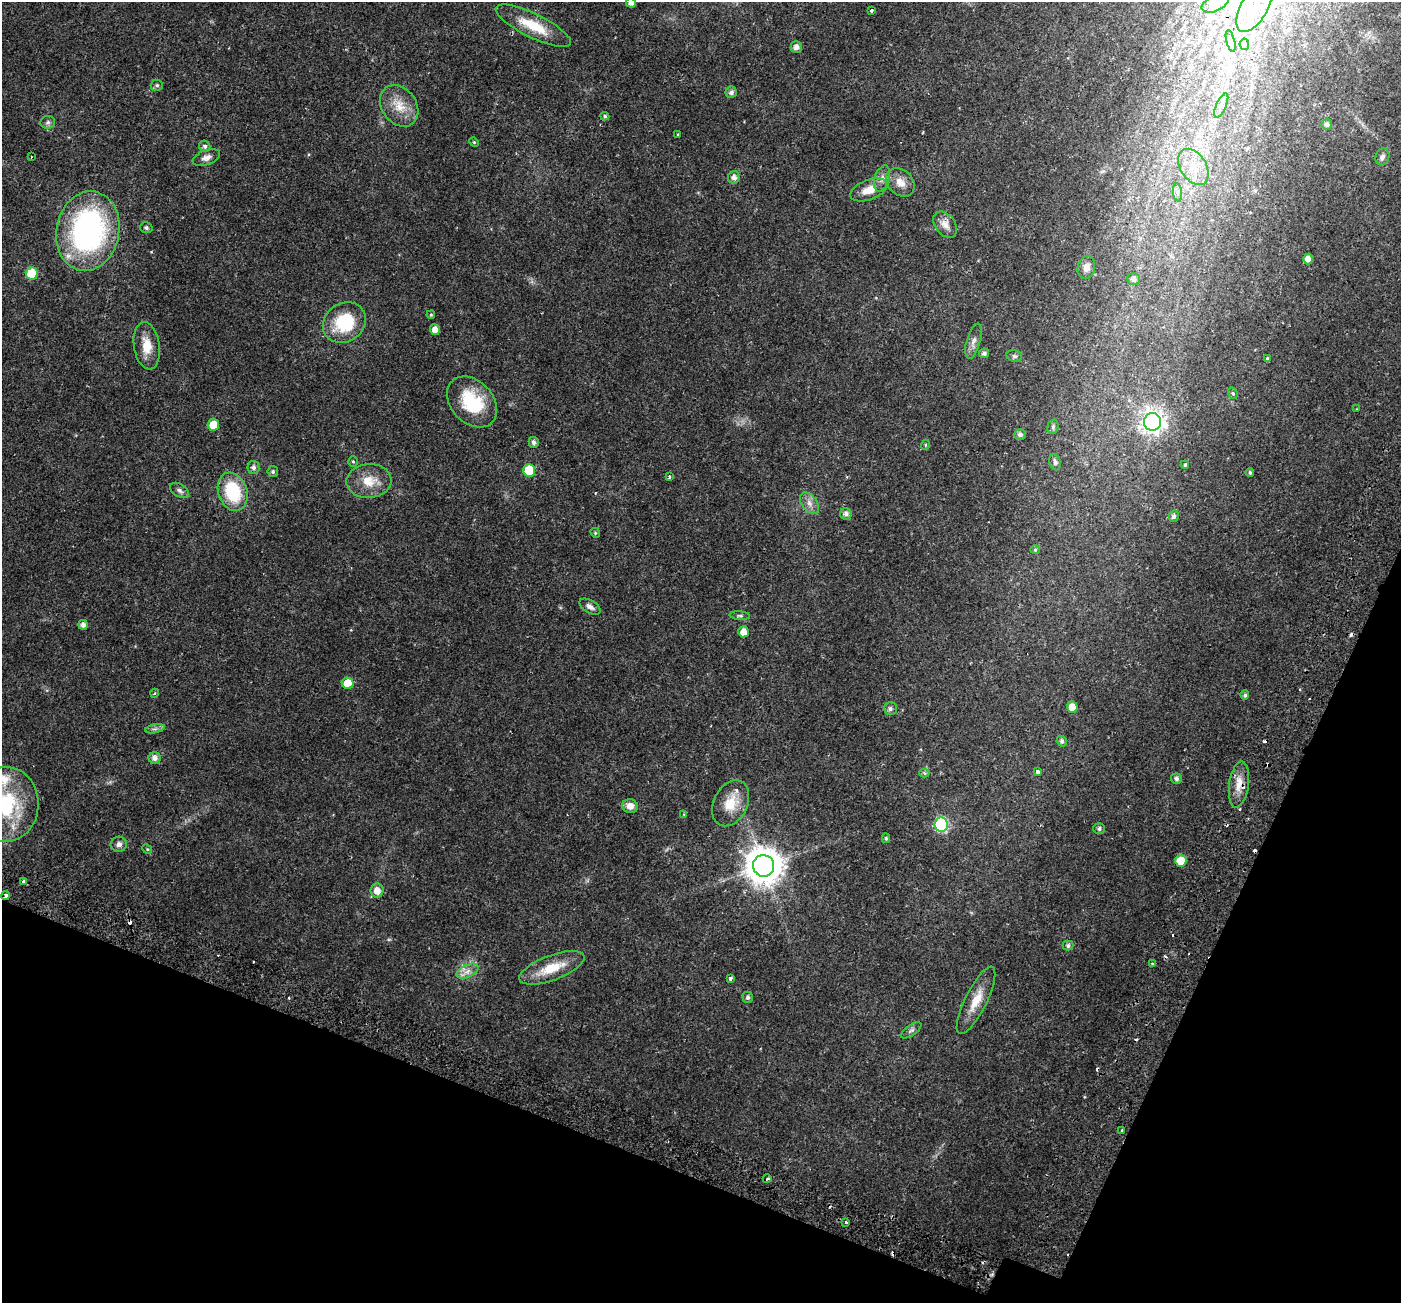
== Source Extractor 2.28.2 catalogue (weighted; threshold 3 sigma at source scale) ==
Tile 15 of 4 x 4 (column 3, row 4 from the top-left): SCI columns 2868-4266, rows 295-1595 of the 5743 x 5856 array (HDU 1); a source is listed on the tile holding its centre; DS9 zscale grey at full resolution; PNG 1403 x 1305 px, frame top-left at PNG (2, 2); each listed source drawn as its Kron ellipse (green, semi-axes under 4 px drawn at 4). Shown black and unused: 19% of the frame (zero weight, under 2 of 3 exposures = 5% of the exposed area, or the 3 px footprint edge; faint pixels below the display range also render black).
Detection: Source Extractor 2.28.2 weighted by HDU 2 'WHT'; one run over the whole footprint, this tile lists its part. Background 0.0187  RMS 0.003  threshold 0.0136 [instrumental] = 3 sigma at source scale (4.5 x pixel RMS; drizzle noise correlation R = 1.50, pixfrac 1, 0.0396/0.0396 arcsec/px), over >= 5 px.
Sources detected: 131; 18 cosmic-ray / hot-pixel residue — neither listed nor drawn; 5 inside a brighter listed object's ellipse — not listed separately; the other 108 listed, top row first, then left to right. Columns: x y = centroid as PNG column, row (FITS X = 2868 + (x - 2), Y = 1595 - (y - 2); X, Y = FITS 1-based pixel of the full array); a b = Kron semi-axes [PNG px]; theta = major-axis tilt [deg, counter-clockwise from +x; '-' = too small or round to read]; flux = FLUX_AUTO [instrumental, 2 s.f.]
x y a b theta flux
631 3 5 5 - 1.7
1215 3 14 7 26 2.2
1255 6 29 13 61 9.2
871 10 3 3 - 0.34
533 26 41 12 -26 9.3
1231 41 11 3 -75 0.77
1244 44 6 4 -82 0.94
796 47 6 5 - 1.2
157 85 6 5 - 0.63
731 92 6 5 - 0.94
399 106 22 17 -54 6.1
1221 106 13 5 65 1.4
605 116 4 4 - 0.41
48 122 7 6 - 0.79
1327 124 5 5 - 0.95
677 134 2 2 - 0.31
474 142 5 4 - 0.34
205 146 6 5 - 0.76
31 157 3 2 - 0.52
1382 157 8 7 - 1
206 158 14 7 21 1.6
1193 167 20 13 -57 6.1
734 177 6 6 - 1.4
882 179 13 7 72 1.7
900 182 16 12 -43 3.4
869 190 19 10 21 4.2
1178 192 9 4 -82 0.89
945 225 15 10 -53 2.4
146 228 6 5 - 0.67
88 231 40 31 79 68
1308 259 5 5 - 2.2
1086 267 11 8 78 1.9
32 273 6 6 - 13
1133 279 6 6 - 1.2
431 315 4 3 - 0.34
344 323 22 19 34 15
435 330 5 5 - 2.3
974 341 18 7 74 1.6
147 346 24 13 -81 5.2
984 353 5 5 - 0.85
1014 356 8 5 -17 0.65
1268 358 3 3 - 0.9
1233 393 6 4 -69 0.47
472 402 29 21 -46 15
1357 409 3 3 - 0.33
1152 422 9 8 - 200
213 425 6 5 - 6.4
1053 427 7 5 71 0.63
1020 434 5 5 - 0.93
534 442 5 5 - 0.94
925 445 5 3 - 0.28
353 461 5 5 - 0.39
1055 462 8 5 -73 0.82
1185 465 4 3 - 0.78
253 467 6 6 - 0.95
529 470 6 6 - 9.4
273 472 5 5 - 0.54
1250 473 4 4 - 0.52
669 476 4 3 - 1.4
369 481 22 17 4 6
179 490 10 6 -32 1
233 492 19 14 -71 16
809 503 12 7 -54 1.8
846 514 6 5 - 1.1
1174 516 5 5 - 0.96
595 533 5 4 - 0.35
1035 550 5 4 - 0.35
590 607 12 6 -31 1.2
740 616 10 4 -4 0.6
83 625 5 4 - 1.3
743 632 5 5 - 2.5
348 683 6 5 - 6.9
155 693 4 3 - 0.27
1245 695 5 4 - 0.51
1072 707 5 5 - 3.5
890 709 6 6 - 0.73
155 729 10 4 13 0.84
1062 741 5 5 - 0.88
155 758 6 6 - 1.5
1038 771 4 3 - 1
924 773 5 4 - 0.75
1176 779 5 5 - 0.9
1239 785 23 10 82 3.8
731 803 24 17 63 6.4
6 804 37 32 89 26
630 806 7 7 - 2.5
684 814 4 3 - 0.31
941 825 7 6 - 41
1099 829 6 5 - 0.66
886 838 5 4 - 0.44
119 844 8 7 - 1.3
147 849 5 4 - 0.34
1181 861 6 5 - 6
764 866 11 10 - 670
24 881 3 3 - 2.5
377 891 7 6 - 2.7
5 896 4 3 - 1.9
1068 945 5 5 - 0.69
1152 963 3 3 - 0.65
552 968 34 12 20 8.3
467 971 12 6 25 1.8
730 978 3 3 - 0.81
748 997 5 5 - 0.69
976 1000 37 11 64 5.8
911 1030 12 5 33 0.78
1122 1131 4 3 - 0.75
767 1179 4 3 - 0.45
845 1222 3 3 - 1.2
Overlapping masked pixels (flux is a lower limit): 1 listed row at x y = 1239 785
Isophote crosses this tile's border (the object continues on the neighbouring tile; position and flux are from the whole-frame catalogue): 4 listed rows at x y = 631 3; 1215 3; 1255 6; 6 804